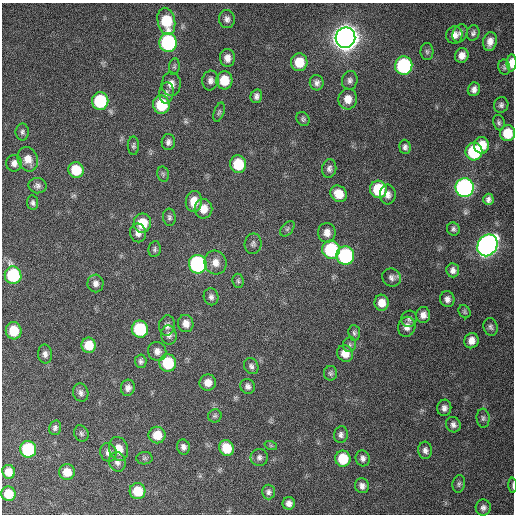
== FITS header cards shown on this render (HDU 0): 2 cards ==
NAXIS1  =                  512 / Axis length
NAXIS2  =                  512 / Axis length

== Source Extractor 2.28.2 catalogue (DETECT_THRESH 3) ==
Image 512 x 512 px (HDU 0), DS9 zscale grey, 1 PNG px = 1 image px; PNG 516 x 516 px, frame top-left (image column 1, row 512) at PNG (2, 3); each listed source drawn as its Kron ellipse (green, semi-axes under 4 px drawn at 4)
Background 404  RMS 11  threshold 32.6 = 3 sigma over >= 5 px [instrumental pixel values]
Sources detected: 129; all 129 listed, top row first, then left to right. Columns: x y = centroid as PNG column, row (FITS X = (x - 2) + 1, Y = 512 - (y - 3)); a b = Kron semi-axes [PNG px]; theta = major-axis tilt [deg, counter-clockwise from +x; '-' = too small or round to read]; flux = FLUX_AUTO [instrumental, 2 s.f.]
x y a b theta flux
227 19 9 8 - 3.2e+03
166 21 14 8 -78 3.2e+04
460 33 9 7 67 2.6e+03
473 33 8 6 72 2.0e+03
454 35 8 8 - 4.7e+03
345 38 10 10 - 1.2e+06
490 42 9 6 78 5.4e+03
168 43 9 8 - 9.9e+04
427 52 8 6 -87 1.7e+03
462 55 7 7 - 4.8e+03
227 58 9 7 -89 5.0e+03
299 62 9 8 - 1.6e+04
512 63 8 5 88 8.1e+03
404 66 9 8 - 9.3e+04
174 67 8 5 84 1.6e+03
504 67 8 6 -79 1.6e+03
210 80 10 8 82 3.7e+03
224 80 9 8 - 1.6e+04
350 80 9 8 - 2.8e+03
317 83 7 7 - 3.1e+03
171 84 12 9 88 5.8e+03
474 89 7 6 - 3.1e+03
166 93 11 7 82 3.2e+03
256 96 7 5 76 2.6e+03
348 99 10 9 - 8.3e+03
100 101 9 8 - 5.0e+04
161 105 9 8 - 3.1e+04
501 105 8 7 - 2.2e+03
219 112 10 5 71 1.6e+03
303 119 7 6 - 1.6e+03
499 123 8 5 -79 1.7e+03
22 132 8 6 90 2.0e+03
508 133 8 7 - 1.7e+04
168 142 8 6 86 2.8e+03
482 145 8 7 - 1.2e+04
133 146 9 5 -89 1.6e+03
405 147 7 5 -87 2.3e+03
474 152 9 8 - 5.6e+04
28 159 12 10 -69 7.7e+03
14 163 8 8 - 3.7e+03
238 164 9 8 - 2.6e+04
329 168 9 7 81 2.8e+03
76 170 8 7 - 2.0e+04
163 174 7 5 -77 1.5e+03
37 186 9 7 -11 2.6e+03
465 188 9 9 - 2.5e+05
378 189 9 8 - 3.1e+04
339 194 9 7 -48 1.1e+04
388 195 10 8 -86 4.1e+03
488 199 6 5 - 2.4e+03
194 201 10 8 83 9.9e+03
33 203 7 5 -82 2.0e+03
203 209 10 9 - 8.3e+03
169 217 8 6 -84 2.0e+03
142 223 9 8 - 1.9e+04
287 229 9 5 49 1.7e+03
453 229 6 6 - 1.9e+03
138 233 9 8 - 4.5e+03
327 233 10 9 - 5.6e+03
253 244 10 8 79 2.5e+03
487 245 11 9 58 4.3e+05
155 249 8 6 81 1.7e+03
331 250 9 9 - 5.6e+04
345 256 9 8 - 9.0e+04
215 263 12 11 - 6.9e+03
198 264 9 8 - 1.3e+05
453 270 7 6 - 3.1e+03
13 275 9 8 - 5.2e+04
392 277 9 9 - 3.2e+03
238 281 7 5 -84 1.5e+03
95 283 9 8 - 3.4e+03
211 297 8 7 - 2.7e+03
447 299 8 7 - 3.5e+03
381 303 8 7 - 8.1e+03
465 312 7 5 -56 1.3e+03
423 315 8 7 - 4.3e+03
409 319 8 8 - 2.3e+03
186 323 9 7 -80 5.5e+03
167 326 10 8 85 3.4e+03
407 327 10 8 75 5.0e+03
491 327 9 7 -73 2.1e+03
140 329 8 8 - 4.8e+04
14 331 8 8 - 1.9e+04
354 333 7 6 - 1.7e+03
169 335 9 8 - 3.5e+03
471 341 8 7 - 5.5e+03
89 345 8 7 - 1.4e+04
350 345 7 6 - 1.7e+03
157 351 9 9 - 4.4e+03
345 353 8 7 - 8.7e+03
45 354 9 7 -87 3.2e+03
141 361 7 5 -86 2.0e+03
168 363 9 8 - 3.3e+04
251 366 8 7 - 2.4e+03
330 373 7 6 - 1.7e+03
208 383 8 8 - 7.0e+03
248 386 7 7 - 2.6e+03
128 388 8 7 - 3.6e+03
81 393 9 7 -71 2.9e+03
444 408 8 7 - 3.1e+03
215 416 7 6 - 1.5e+03
483 418 9 6 -85 2.1e+03
453 425 8 7 - 2.9e+03
55 428 7 6 - 2.0e+03
81 433 8 7 - 1.9e+03
157 435 8 8 - 1.2e+04
341 435 8 7 - 2.5e+03
271 446 6 4 -19 9.8e+02
183 447 7 6 - 3.1e+03
226 448 8 7 - 1.7e+04
28 449 8 8 - 5.9e+04
119 449 12 9 -74 9.3e+03
425 450 8 7 - 2.9e+03
108 452 9 8 - 4.1e+03
259 457 8 8 - 2.9e+03
144 458 8 6 1 1.4e+03
363 458 8 7 - 2.9e+03
343 459 8 7 - 2.3e+04
117 462 10 8 -71 3.8e+03
9 472 7 6 - 8.1e+03
67 472 8 8 - 9.7e+03
459 484 9 6 79 1.8e+03
513 485 7 2 -87 1.1e+03
362 486 7 7 - 3.3e+03
137 491 8 8 - 2.0e+04
269 492 7 6 - 2.4e+03
8 494 7 7 - 1.3e+04
289 503 6 6 - 3.8e+03
483 508 8 7 - 2.7e+03
At the frame edge (FLAGS 8, measured only in part): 3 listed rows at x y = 512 63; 508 133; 513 485